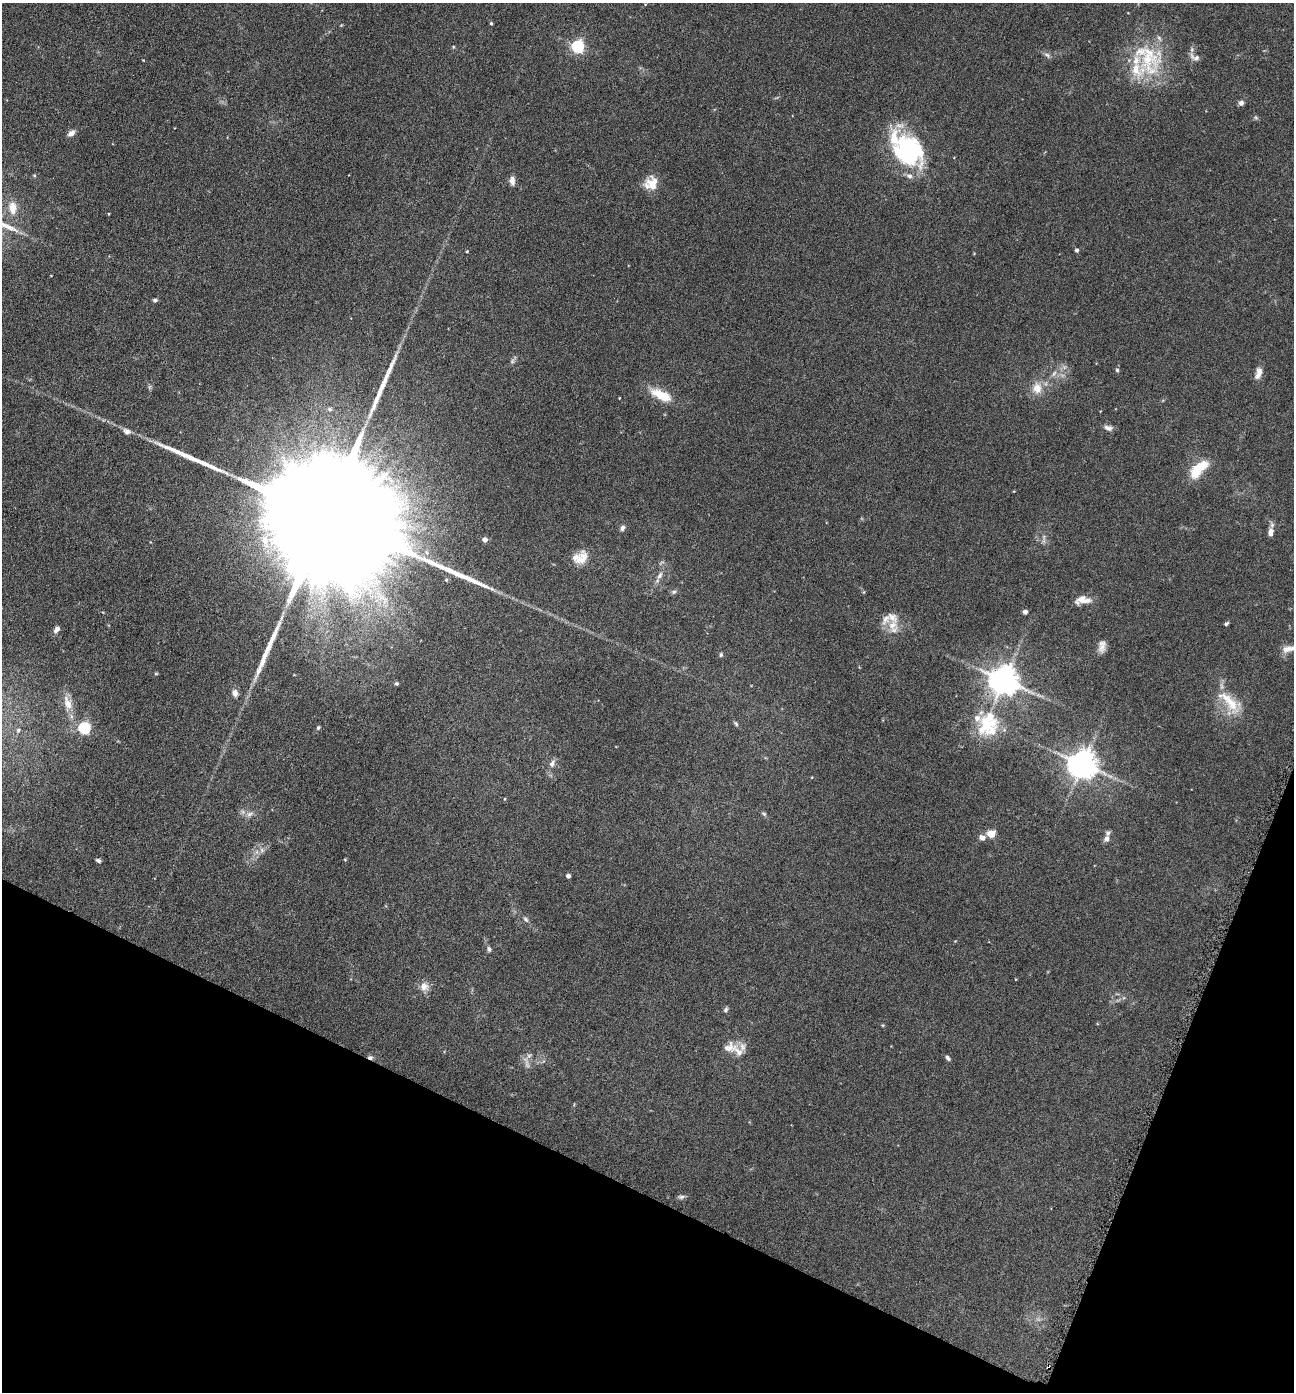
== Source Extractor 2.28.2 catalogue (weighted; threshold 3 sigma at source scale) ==
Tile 15 of 4 x 4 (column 3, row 4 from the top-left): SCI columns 2866-4157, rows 6-1395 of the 5592 x 5569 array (HDU 1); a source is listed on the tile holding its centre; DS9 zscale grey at full resolution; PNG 1296 x 1394 px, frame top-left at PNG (2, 3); no overlay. Shown black and unused: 19% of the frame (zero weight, under 3 of 6 exposures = <1% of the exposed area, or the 3 px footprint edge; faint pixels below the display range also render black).
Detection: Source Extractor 2.28.2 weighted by HDU 2 'WHT'; one run over the whole footprint, this tile lists its part. Background 0.117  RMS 0.0071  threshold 0.0289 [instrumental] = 3 sigma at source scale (4.09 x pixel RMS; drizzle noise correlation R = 1.36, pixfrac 0.8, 0.05/0.05 arcsec/px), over >= 5 px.
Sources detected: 93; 2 cosmic-ray / hot-pixel residue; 3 long thin detections or spike segments (spike, bleed or trail) — not listed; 13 inside a brighter listed object's ellipse — not listed separately; the other 75 listed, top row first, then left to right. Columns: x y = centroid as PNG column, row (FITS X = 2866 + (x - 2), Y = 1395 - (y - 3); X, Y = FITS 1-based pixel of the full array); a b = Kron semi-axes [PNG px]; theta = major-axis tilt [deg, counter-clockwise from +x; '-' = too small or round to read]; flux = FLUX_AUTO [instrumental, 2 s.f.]
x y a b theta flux
491 23 4 3 - 0.94
577 46 6 5 - 98
453 47 5 3 - 0.64
1047 55 10 6 -32 2
1195 57 15 7 -24 3.6
1148 59 50 38 -65 51
1241 103 6 6 - 2.3
1256 118 6 4 -19 1
71 133 9 6 41 3.6
907 149 43 29 -47 80
34 175 5 4 - 0.62
512 181 11 6 -85 3.5
652 184 23 11 -55 7.9
13 208 18 11 -86 8.8
109 214 4 2 - 0.43
1076 250 4 4 - 1.6
467 251 3 3 - 0.59
51 276 3 2 - 0.37
155 300 5 4 - 1.5
512 361 7 5 47 1.5
1117 370 5 5 - 1
1054 373 9 5 62 2.1
1258 373 16 7 74 4.5
1037 388 14 12 -83 8.4
661 395 29 12 -25 15
330 409 6 6 - 1.6
1108 428 11 7 -17 2.8
127 431 11 8 -24 2.9
1198 469 26 11 45 19
328 518 94 22 -26 89000
622 528 7 5 75 1.9
1271 532 12 7 87 3.7
1044 537 7 4 -73 1.4
485 540 5 5 - 3.9
580 557 20 14 21 9.9
660 576 13 6 62 3.1
674 592 6 5 - 1.3
1081 599 17 9 29 6
1025 612 4 4 - 3.7
1226 624 6 4 39 1.2
892 625 15 13 32 9.4
57 629 9 6 50 2.8
1102 647 14 9 74 4.6
1289 649 22 8 11 6.3
721 655 6 5 - 1.1
156 674 5 3 - 0.63
1004 680 9 8 - 1100
396 684 5 5 - 1
235 693 10 8 -75 3.3
68 703 23 10 -75 8.9
1231 703 37 17 -48 20
987 722 42 27 86 37
736 724 7 4 -62 1.1
84 728 5 5 - 79
318 728 6 4 59 1.1
18 730 8 6 47 2.3
552 763 12 7 70 3.1
1083 764 8 8 - 1000
250 814 11 7 27 2.9
764 814 7 5 -30 1.1
991 834 5 5 - 20
982 838 6 5 - 4.1
1106 839 8 6 65 2.7
262 850 7 6 - 2
98 860 6 4 -25 1.4
345 860 4 4 - 0.59
568 876 4 4 - 2.5
526 919 8 5 -45 1.5
489 949 7 5 -75 1.5
424 986 12 11 - 5.1
726 1010 7 5 48 1.4
728 1048 22 15 14 8.4
948 1058 7 4 -52 1.5
527 1064 16 5 -78 3.1
681 1197 10 5 6 1.7
Isophote crosses this tile's border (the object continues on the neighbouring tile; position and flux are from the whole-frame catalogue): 1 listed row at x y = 1289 649